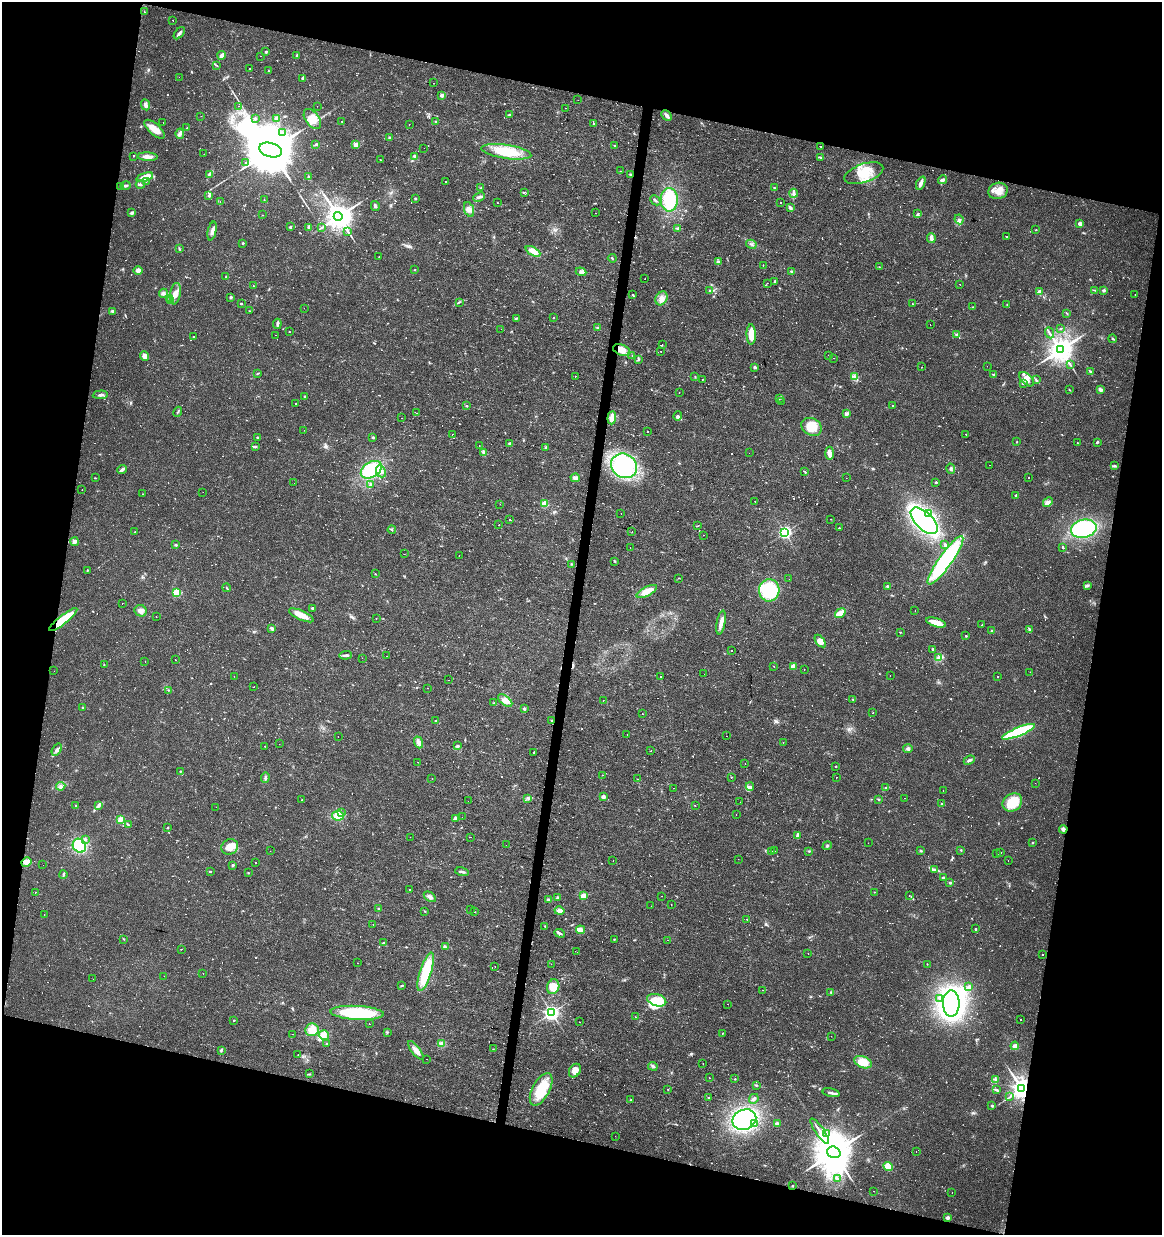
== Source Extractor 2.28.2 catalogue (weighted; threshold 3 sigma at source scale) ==
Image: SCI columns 284-4920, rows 1-4932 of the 5143 x 4939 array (HDU 1 of 3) = the unmasked area's bounding box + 8 px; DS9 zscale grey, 4 x 4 block average (1 PNG px = mean of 4 x 4 image px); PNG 1164 x 1237 px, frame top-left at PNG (2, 2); each listed source drawn as its Kron ellipse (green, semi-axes under 4 px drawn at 4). Shown black and unused: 27% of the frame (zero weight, under 2 of 3 exposures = <1% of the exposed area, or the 3 px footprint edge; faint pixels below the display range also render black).
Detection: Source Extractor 2.28.2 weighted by HDU 2 'WHT'. Background 0.0131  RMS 0.0031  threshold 0.0138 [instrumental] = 3 sigma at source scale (4.5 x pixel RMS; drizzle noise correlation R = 1.50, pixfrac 1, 0.0396/0.0396 arcsec/px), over >= 5 px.
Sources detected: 1133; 8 too faint to see at this stretch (4 x 4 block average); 5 inside a brighter object's white glare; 220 cosmic-ray / hot-pixel residue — neither listed nor drawn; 9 coinciding with a brighter row at this scale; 22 inside a brighter listed object's ellipse — not listed separately; of the other 869, all 500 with FLUX_AUTO >= 0.871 (the completeness limit of this list) listed and drawn (369 fainter detections not listed), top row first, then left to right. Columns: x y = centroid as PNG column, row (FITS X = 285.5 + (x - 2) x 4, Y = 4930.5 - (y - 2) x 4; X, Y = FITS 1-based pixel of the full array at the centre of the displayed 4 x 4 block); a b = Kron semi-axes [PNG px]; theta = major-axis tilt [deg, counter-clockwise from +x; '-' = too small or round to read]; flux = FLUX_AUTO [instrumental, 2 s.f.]
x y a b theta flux
144 12 2 2 - 2.4
173 20 2 2 - 11
179 33 7 2 50 5.2
266 52 3 2 - 2.1
222 55 4 2 - 9.4
297 55 3 2 - 2
261 56 2 2 - 1.3
216 65 2 2 - 1.2
250 69 2 2 - 7.8
269 71 3 2 - 1.3
179 77 2 2 - 2.2
303 78 3 3 - 4
433 83 2 2 - 1.9
442 95 2 2 - 13
578 100 2 2 - 0.97
146 105 5 3 - 6.1
238 106 2 2 - 3.1
317 106 2 2 - 2.1
565 108 2 2 - 1.1
509 115 3 2 - 2.4
667 115 6 2 -47 6.6
201 116 2 2 - 3.1
255 118 2 2 - 10
276 118 3 2 - 4.4
312 119 11 6 -54 20
342 121 2 2 - 2.4
436 122 2 2 - 1.1
163 123 2 2 - 1.1
594 124 2 2 - 1.5
409 125 2 2 - 7.6
187 128 2 2 - 1.1
155 129 13 5 -42 21
282 133 2 2 - 1.4
180 134 5 4 - 4.8
390 138 2 2 - 18
316 144 4 2 - 1.8
356 145 2 2 - 42
614 145 3 2 - 1.1
821 147 3 2 - 1
424 148 2 2 - 1.8
271 150 11 7 -17 22000
506 152 25 7 -9 64
204 154 2 2 - 1.5
133 156 2 2 - 2.6
415 156 3 3 - 4.3
148 157 10 3 -4 14
820 157 3 2 - 1.6
380 160 2 2 - 1
245 163 2 2 - 0.91
621 171 2 2 - 1.6
864 173 20 9 18 46
209 174 3 2 - 2.2
631 175 3 2 - 3.3
145 177 8 3 20 30
308 177 4 2 - 1.8
943 180 5 2 - 5.6
146 181 2 2 - 1.1
446 182 2 2 - 2
921 183 7 3 66 7.4
140 185 4 3 - 2.7
120 186 2 2 - 1.2
126 186 5 3 - 3.4
481 188 3 2 - 1.6
774 188 3 2 - 1.8
998 191 10 8 18 19
525 192 2 2 - 1.6
793 193 4 3 - 4.1
209 195 4 2 - 3.1
479 197 6 3 26 4.4
415 198 2 2 - 7
264 200 2 2 - 0.95
655 200 6 2 -45 2.7
669 200 12 8 -90 71
220 201 2 2 - 0.98
781 202 2 2 - 2.8
497 203 2 2 - 1.3
375 206 5 2 - 2.9
790 207 4 2 - 4.5
469 210 7 4 -70 9.5
131 213 3 2 - 5.4
595 213 2 2 - 1.5
918 213 2 2 - 0.89
262 215 2 2 - 1.4
338 216 4 4 - 3000
959 219 5 3 - 3.7
1080 224 2 2 - 19
290 227 2 2 - 6.1
309 227 3 3 - 2.1
321 227 2 2 - 0.93
678 229 4 2 - 2.6
1036 230 2 2 - 1.1
212 231 9 3 77 7
348 231 2 2 - 0.95
1006 236 2 2 - 1
931 238 5 3 - 7.5
243 243 2 2 - 4.6
751 244 5 2 - 3.1
179 249 3 2 - 1.5
533 251 8 4 -28 12
379 256 2 2 - 2
612 258 4 2 - 1.7
718 262 4 3 - 3.7
763 265 2 2 - 17
879 267 2 2 - 1
138 270 5 4 - 6.2
415 270 2 2 - 1.3
581 272 5 3 - 4.9
792 272 3 2 - 1.8
226 276 2 2 - 0.9
645 279 2 2 - 1.7
775 281 3 2 - 2.6
767 283 2 2 - 1.5
959 284 2 2 - 2.7
253 286 2 2 - 1.5
710 290 2 2 - 4.6
1095 290 4 2 - 1.2
1104 290 2 2 - 9.6
1040 292 2 2 - 31
163 293 4 4 - 4.6
175 294 11 5 81 15
632 294 2 2 - 1.1
1135 294 2 2 - 1.4
231 297 2 2 - 9.4
169 298 3 2 - 1.6
661 298 7 5 59 11
171 301 3 2 - 2.8
459 302 2 2 - 0.95
241 303 2 2 - 4
912 304 2 2 - 0.98
1007 305 2 2 - 0.96
972 307 2 2 - 0.91
304 308 2 2 - 1.9
112 311 3 2 - 3.7
250 311 3 2 - 1.1
1067 313 2 2 - 1.1
554 317 2 2 - 1.3
516 318 2 2 - 1.4
277 324 5 2 - 5.2
930 325 2 2 - 2.7
597 327 3 2 - 1.5
501 329 2 2 - 0.99
1061 329 2 2 - 1.3
289 332 2 2 - 1.3
1049 333 6 2 -66 3.1
751 334 10 4 -89 25
275 335 2 2 - 1.4
956 335 2 2 - 1.8
194 337 2 2 - 3.8
1113 339 4 2 - 1.5
662 345 2 2 - 1.4
622 350 9 5 -21 18
1060 350 4 4 - 2700
661 351 2 2 - 1.5
632 355 2 2 - 3.1
828 355 2 2 - 6.9
145 356 5 4 - 12
834 358 2 2 - 0.89
638 360 3 2 - 1.7
1070 365 2 2 - 0.95
987 366 2 2 - 1.1
755 367 2 2 - 12
922 367 2 2 - 2.6
1090 371 4 2 - 2
257 373 4 2 - 1.5
993 374 3 2 - 1.2
575 376 2 2 - 1.2
695 376 2 2 - 1.1
854 376 2 2 - 1.1
702 379 2 2 - 4.3
1027 379 9 5 -44 15
1036 380 3 2 - 1.7
1023 384 2 2 - 1
1100 389 3 2 - 6.3
1069 390 3 2 - 1
679 392 2 2 - 1.5
100 395 8 2 4 4.9
305 396 2 2 - 1.2
780 398 3 2 - 2.2
782 401 2 2 - 1.9
295 404 2 2 - 6.7
467 406 2 2 - 2.5
893 406 2 2 - 2.5
178 412 5 2 - 1.7
417 413 2 2 - 1
846 414 3 2 - 5.2
678 416 5 4 - 4.3
402 418 2 2 - 1.1
612 418 6 4 85 14
812 427 11 8 -29 30
304 430 2 2 - 2.1
648 432 2 2 - 4.8
452 434 2 2 - 2.7
966 434 2 2 - 3.1
257 438 3 2 - 2.7
373 438 3 2 - 1.9
1016 442 2 2 - 0.93
1077 442 2 2 - 1.4
1097 442 4 2 - 2.2
509 443 2 2 - 3.7
256 446 4 2 - 2.1
479 446 2 2 - 3.5
546 447 3 2 - 1.8
484 453 2 2 - 1.7
749 453 2 2 - 0.9
829 453 7 3 -88 9.4
990 465 2 2 - 0.88
624 466 13 12 - 150
1115 466 3 2 - 1.1
122 469 5 2 - 6.8
951 469 5 2 - 3
371 470 11 7 32 120
381 471 6 4 -66 8.5
805 472 4 2 - 1.6
1029 477 2 2 - 0.91
95 478 3 2 - 0.92
575 478 4 3 - 7.1
846 478 2 2 - 1.2
936 482 2 2 - 5.8
294 483 2 2 - 1.6
370 485 4 3 - 2.7
82 490 2 2 - 1.2
203 492 2 2 - 1.1
143 494 2 2 - 4.7
1016 495 2 2 - 5.2
755 501 2 2 - 1.9
1048 502 5 3 - 5.2
500 504 2 2 - 1.3
544 504 2 2 - 71
929 513 3 3 - 9.7
621 514 2 2 - 2.7
830 519 2 2 - 1
510 520 2 2 - 4.1
924 521 17 8 -44 380
499 525 2 2 - 1.2
697 526 2 2 - 0.97
839 528 2 2 - 1.1
1084 529 13 9 13 200
392 530 4 2 - 1.4
135 532 2 2 - 1.3
632 532 2 2 - 1.1
785 533 2 2 - 380
703 535 2 2 - 1.6
75 542 4 2 - 6.9
176 545 2 2 - 8.7
945 545 3 2 - 2.5
1063 547 2 2 - 2.2
630 548 2 2 - 1.4
404 554 2 2 - 3.2
459 556 2 2 - 1.2
945 560 29 6 55 210
615 561 3 2 - 1.7
571 564 2 2 - 0.91
87 570 2 2 - 1.9
375 574 3 2 - 0.95
679 578 2 2 - 1
789 579 2 2 - 1.1
1087 585 3 3 - 3
888 586 4 2 - 3.8
226 588 4 2 - 1.8
769 590 11 10 - 93
647 591 11 4 26 21
176 593 2 2 - 110
122 603 2 2 - 1.8
312 608 2 2 - 5.8
915 610 2 2 - 7.8
141 611 6 5 - 8.7
840 613 6 3 37 26
301 615 13 4 -24 21
156 617 2 2 - 0.87
376 618 2 2 - 1.5
63 620 17 4 38 58
721 622 12 4 79 14
936 623 10 3 -17 35
982 625 2 2 - 1.3
272 628 4 3 - 2.8
1029 630 3 2 - 1.8
992 631 3 2 - 2.2
900 632 2 2 - 0.99
966 636 2 2 - 1.4
820 641 7 4 -53 13
932 649 3 2 - 1.6
732 650 2 2 - 1.1
346 655 6 2 4 5.5
386 656 2 2 - 1.6
939 657 3 2 - 2.1
362 658 2 2 - 10
175 660 2 2 - 0.87
145 661 2 2 - 0.97
104 665 4 2 - 1
774 666 2 2 - 1.5
793 666 2 2 - 37
804 669 2 2 - 1.4
54 671 2 2 - 1.1
1030 672 2 2 - 30
704 674 2 2 - 5.9
890 675 2 2 - 4.4
234 676 2 2 - 2
661 677 2 2 - 4
998 677 2 2 - 5.1
449 680 2 2 - 2
254 687 2 2 - 1.2
427 688 2 2 - 0.93
169 690 2 2 - 0.99
853 699 2 2 - 1.6
603 700 2 2 - 1.5
505 701 8 4 -41 13
494 703 2 2 - 1.1
82 707 2 2 - 2
524 709 3 2 - 3.5
873 713 2 2 - 5.7
642 714 2 2 - 1.6
551 720 2 2 - 2.8
435 721 2 2 - 1
1019 732 17 4 22 150
627 734 2 2 - 1.1
338 736 2 2 - 1.2
726 736 2 2 - 2.5
418 742 6 4 -67 6.8
783 742 2 2 - 2.7
279 744 2 2 - 2.2
265 746 2 2 - 2.8
457 746 3 3 - 2.3
908 748 5 3 - 3.9
57 750 7 3 57 5.4
651 751 2 2 - 1.5
534 752 2 2 - 23
969 760 6 3 24 4.4
418 762 2 2 - 2.4
745 764 2 2 - 1.2
836 766 2 2 - 2.5
180 771 2 2 - 0.99
602 775 2 2 - 1.7
731 777 2 2 - 1.4
836 777 2 2 - 3
265 778 5 2 - 3
432 779 2 2 - 1
638 779 2 2 - 0.87
1035 783 2 2 - 3.5
61 786 5 3 - 5.1
750 787 4 2 - 3.3
886 787 3 2 - 1.8
674 788 2 2 - 2.5
943 790 2 2 - 1.7
603 797 2 2 - 22
528 798 2 2 - 1.4
904 798 2 2 - 3.4
878 799 2 2 - 1.1
302 800 2 2 - 2.3
468 801 2 2 - 1.7
740 802 2 2 - 1.1
1012 802 10 8 33 40
942 804 3 2 - 1.7
76 806 3 2 - 1.3
99 806 4 3 - 3.7
695 806 2 2 - 4.3
216 807 2 2 - 1.1
342 813 2 2 - 2.4
736 814 2 2 - 3.6
338 816 6 4 -11 26
462 817 2 2 - 1.5
120 819 4 3 - 10
455 819 4 2 - 7
128 824 3 2 - 1.7
168 827 2 2 - 1.1
1063 829 4 4 - 4
798 836 4 3 - 8.3
410 837 2 2 - 0.95
470 837 2 2 - 1.4
85 839 3 2 - 2.9
868 843 2 2 - 1
1033 843 3 2 - 1.2
506 845 2 2 - 1
79 846 7 6 - 93
827 846 5 2 - 2.3
230 847 9 7 28 22
961 850 2 2 - 1.7
270 851 2 2 - 2.6
775 851 2 2 - 2
809 851 2 2 - 1.3
921 851 2 2 - 8.6
772 852 2 2 - 3.8
1001 853 2 2 - 1.5
996 854 2 2 - 2
738 859 2 2 - 0.97
613 860 2 2 - 2.3
1008 860 2 2 - 5.6
26 862 5 4 - 17
255 863 2 2 - 2.6
43 865 2 2 - 1
233 865 3 2 - 2.6
934 869 3 3 - 2.4
210 871 2 2 - 4.9
462 872 7 2 -13 3.6
248 873 2 2 - 1.3
63 875 4 2 - 2.1
943 877 2 2 - 5.5
950 883 2 2 - 7.4
410 890 2 2 - 3.3
35 892 2 2 - 0.94
874 892 2 2 - 1.8
909 895 2 2 - 1.6
584 896 2 2 - 57
661 896 2 2 - 8.5
430 897 7 3 -36 5.6
557 898 3 3 - 2.8
548 900 3 3 - 4.1
671 905 2 2 - 18
651 906 2 2 - 0.98
379 909 2 2 - 6.6
470 909 2 2 - 2.8
425 911 3 2 - 0.99
559 911 5 4 - 7.3
474 912 2 2 - 0.92
44 915 2 2 - 1.1
747 920 2 2 - 1.4
373 924 2 2 - 0.98
545 926 3 2 - 1.4
975 929 2 2 - 3.5
580 930 4 3 - 17
560 933 6 2 -22 4.7
124 939 2 2 - 0.94
614 939 2 2 - 1
668 940 2 2 - 0.97
383 943 3 2 - 1.5
445 947 4 2 - 2.4
181 949 2 2 - 1.1
577 952 2 2 - 4
808 953 2 2 - 3.2
1042 954 2 2 - 6.8
358 963 2 2 - 1.9
551 964 2 2 - 0.91
927 964 2 2 - 1.3
495 966 2 2 - 3.5
426 972 20 5 72 79
203 974 2 2 - 1.2
164 976 2 2 - 1.9
93 979 2 2 - 0.95
402 986 4 2 - 1.7
553 987 7 6 - 29
969 987 4 3 - 4.9
763 990 2 2 - 0.97
831 992 3 2 - 1.7
940 999 2 2 - 1.9
657 1000 10 6 -17 27
951 1003 13 8 -88 690
727 1004 2 2 - 2.9
357 1013 27 7 -3 120
551 1013 3 3 - 710
636 1017 2 2 - 1.5
1020 1019 2 2 - 0.97
233 1020 2 2 - 0.93
580 1022 2 2 - 3.8
369 1024 2 2 - 3.4
312 1030 7 6 - 20
387 1032 2 2 - 1.5
722 1033 2 2 - 1
293 1034 2 2 - 2.6
324 1035 5 4 - 8.3
831 1036 2 2 - 1.2
327 1044 3 2 - 1.8
442 1044 2 2 - 63
1015 1046 4 4 - 5.6
493 1049 2 2 - 1.9
221 1050 3 2 - 2.7
416 1050 11 3 -52 14
298 1055 2 2 - 6.2
427 1059 2 2 - 2.9
863 1062 9 5 -22 29
703 1064 2 2 - 2.1
653 1066 5 2 - 3.2
575 1070 7 5 59 17
310 1074 2 2 - 0.96
709 1078 2 2 - 1.3
735 1079 2 2 - 1.4
995 1079 2 2 - 1.1
756 1085 3 2 - 1.9
541 1089 18 8 62 61
668 1089 2 2 - 0.87
1022 1089 3 3 - 2100
996 1090 4 2 - 2.6
831 1093 9 2 -12 4.3
1010 1096 3 2 - 1.8
708 1097 2 2 - 2
754 1099 5 2 - 3.5
630 1100 2 2 - 1.5
992 1106 2 2 - 9.1
744 1120 12 10 23 300
777 1123 2 2 - 29
755 1124 2 2 - 1.5
820 1131 15 2 -56 9.9
826 1134 2 2 - 1.7
615 1136 2 2 - 1.5
916 1151 2 2 - 1.3
834 1152 7 5 -18 9400
888 1166 5 4 - 28
837 1179 3 2 - 2.5
793 1186 3 2 - 1.1
874 1191 2 2 - 2.9
952 1192 2 2 - 1
948 1218 2 2 - 20
Overlapping masked pixels (flux is a lower limit): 5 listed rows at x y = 631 175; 622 350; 63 620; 26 862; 1022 1089
Diffuse or blended objects may show on this block-average render without a row.